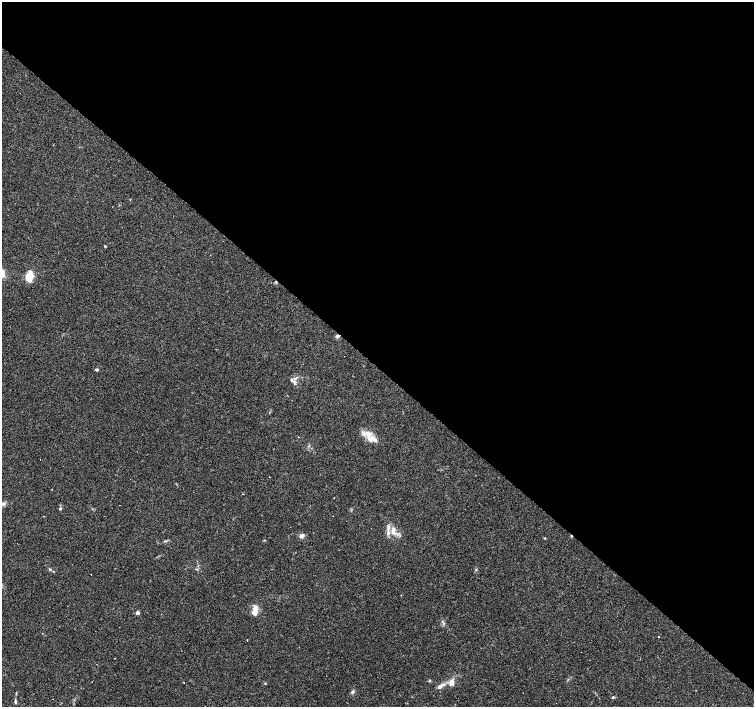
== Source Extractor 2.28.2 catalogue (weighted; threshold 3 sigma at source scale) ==
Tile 3 of 4 x 4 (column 3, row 1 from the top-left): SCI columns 3009-4511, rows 4386-5794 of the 6017 x 6019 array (HDU 1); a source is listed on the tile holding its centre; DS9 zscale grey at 2 x 2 block average (1 PNG px = mean of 2 x 2 image px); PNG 756 x 709 px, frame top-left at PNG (2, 2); no overlay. Shown black and unused: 52% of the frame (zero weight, under 2 of 3 exposures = <1% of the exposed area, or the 3 px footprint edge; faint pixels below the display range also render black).
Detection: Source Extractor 2.28.2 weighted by HDU 2 'WHT'; one run over the whole footprint, this tile lists its part. Background 0.0781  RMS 0.006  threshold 0.027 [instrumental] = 3 sigma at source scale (4.5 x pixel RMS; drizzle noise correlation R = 1.50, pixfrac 1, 0.0396/0.0396 arcsec/px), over >= 5 px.
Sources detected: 44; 10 cosmic-ray / hot-pixel residue — not listed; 1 coinciding with a brighter row at this scale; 5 inside a brighter listed object's ellipse — not listed separately; the other 28 listed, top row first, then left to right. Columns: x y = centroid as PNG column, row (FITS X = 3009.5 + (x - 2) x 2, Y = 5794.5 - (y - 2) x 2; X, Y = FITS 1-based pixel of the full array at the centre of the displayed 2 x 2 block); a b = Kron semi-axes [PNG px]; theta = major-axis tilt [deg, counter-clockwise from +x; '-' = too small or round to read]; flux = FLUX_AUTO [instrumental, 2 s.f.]
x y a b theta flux
105 246 3 3 - 1.1
31 276 12 7 -81 13
337 336 4 3 - 3.8
97 370 4 3 - 2.1
291 380 4 3 - 1.9
372 438 10 7 -36 12
3 504 7 4 28 3.9
60 508 4 3 - 1.6
388 528 8 3 72 3.8
393 530 11 5 87 9
302 536 8 4 3 4
545 538 3 2 - 1.1
165 541 4 3 - 1.4
50 569 4 2 - 1.1
476 570 3 3 - 1.1
254 612 7 6 - 11
137 613 3 3 - 6.3
443 623 6 2 -64 2
659 636 2 2 - 6.3
247 640 2 2 - 1.3
430 681 4 3 - 1.4
184 682 2 2 - 0.6
265 683 3 3 - 0.87
451 683 9 5 86 8.8
440 687 8 5 36 4.8
353 692 5 3 - 2.9
613 697 4 3 - 1.6
15 702 5 3 - 2.3
Overlapping masked pixels (flux is a lower limit): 1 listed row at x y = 337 336
Isophote crosses this tile's border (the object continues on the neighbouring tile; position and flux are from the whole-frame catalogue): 1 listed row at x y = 3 504